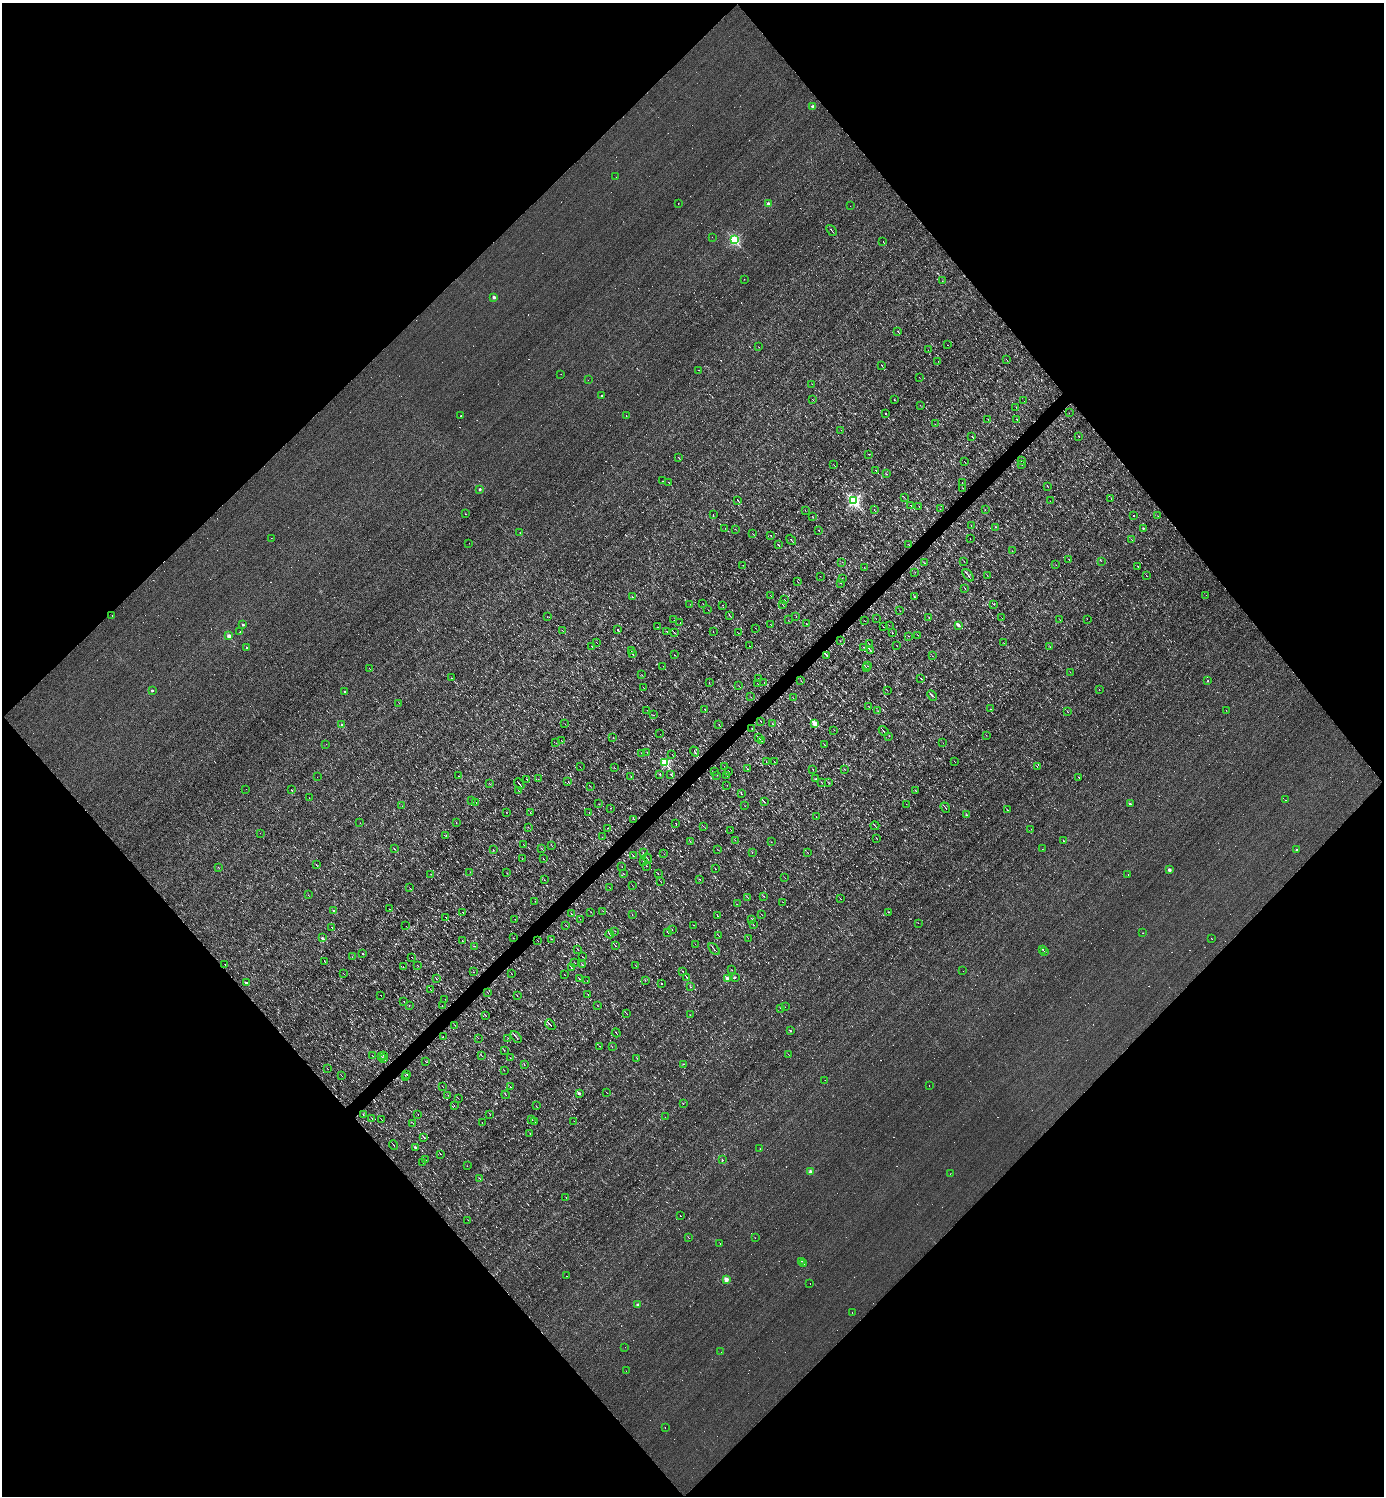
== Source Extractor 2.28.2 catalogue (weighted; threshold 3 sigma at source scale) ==
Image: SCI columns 152-5677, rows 1-5973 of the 5973 x 5973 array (HDU 1 of 3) = the unmasked area's bounding box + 8 px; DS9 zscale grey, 4 x 4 block average (1 PNG px = mean of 4 x 4 image px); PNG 1386 x 1498 px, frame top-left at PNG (2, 3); each listed source drawn as its Kron ellipse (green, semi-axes under 4 px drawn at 4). Shown black and unused: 51% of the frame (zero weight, under 3 of 4 exposures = <1% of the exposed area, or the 3 px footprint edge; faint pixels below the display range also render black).
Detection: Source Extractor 2.28.2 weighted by HDU 2 'WHT'. Background 9.75e-05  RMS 0.041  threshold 0.185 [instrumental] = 3 sigma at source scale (4.5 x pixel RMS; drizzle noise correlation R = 1.50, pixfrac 1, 0.05/0.05 arcsec/px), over >= 5 px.
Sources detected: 1086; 101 too faint to see at this stretch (4 x 4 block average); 145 cosmic-ray / hot-pixel residue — neither listed nor drawn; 10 coinciding with a brighter row at this scale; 2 inside a brighter listed object's ellipse — not listed separately; of the other 828, all 500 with FLUX_AUTO >= 4.69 (the completeness limit of this list) listed and drawn (328 fainter detections not listed), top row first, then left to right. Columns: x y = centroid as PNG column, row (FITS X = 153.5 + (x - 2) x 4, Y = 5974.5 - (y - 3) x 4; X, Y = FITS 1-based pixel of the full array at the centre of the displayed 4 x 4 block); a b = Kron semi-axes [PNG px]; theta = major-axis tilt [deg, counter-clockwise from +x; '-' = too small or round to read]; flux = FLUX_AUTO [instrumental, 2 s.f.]
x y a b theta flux
812 106 2 2 - 240
616 177 2 2 - 7.4
678 203 2 2 - 21
768 204 2 2 - 330
850 206 2 2 - 29
831 230 6 2 -49 22
712 237 2 2 - 6.7
734 240 2 2 - 3100
883 241 2 2 - 9.6
744 279 2 2 - 10
942 281 2 2 - 5.3
494 297 2 2 - 230
898 332 4 2 - 12
948 345 2 2 - 200
758 347 2 2 - 4.8
928 350 2 2 - 6.1
1007 360 4 2 - 13
938 361 2 2 - 5.4
882 366 2 2 - 11
698 370 2 2 - 65
561 374 2 2 - 21
919 377 2 2 - 5.7
588 380 2 2 - 6.2
812 384 2 2 - 14
601 396 2 2 - 63
812 399 3 2 - 9.7
894 399 2 2 - 14
1024 401 2 2 - 5
920 405 2 2 - 5.8
1016 407 2 2 - 8
1069 413 2 2 - 17
886 414 2 2 - 32
461 416 2 2 - 140
626 416 2 2 - 11
988 419 2 2 - 6.9
1016 419 3 2 - 8.9
935 424 2 2 - 6.7
841 430 2 2 - 5.1
972 436 3 2 - 13
1079 436 2 2 - 8.7
869 454 2 2 - 13
678 457 2 2 - 12
1021 460 2 2 - 29
965 462 2 2 - 6.7
834 465 4 2 - 10
1022 465 2 2 - 6.3
876 471 3 2 - 15
887 474 2 2 - 7.8
662 481 2 2 - 5.5
669 482 3 2 - 9.2
962 482 2 2 - 6.3
1048 487 2 2 - 5.9
963 488 2 2 - 7.1
480 489 2 2 - 150
904 497 2 2 - 4.9
1111 499 2 2 - 5.5
738 500 3 2 - 14
853 500 2 2 - 5600
1050 501 2 2 - 7
911 505 3 2 - 13
919 506 2 2 - 7.3
940 509 2 2 - 4.7
805 510 2 2 - 5.4
874 510 2 2 - 8.6
985 510 3 2 - 6.7
465 514 2 2 - 17
713 515 2 2 - 5.2
1134 515 2 2 - 14
812 516 2 2 - 5.2
1158 516 2 2 - 7.6
971 525 2 2 - 5.8
995 527 2 2 - 6.7
725 528 2 2 - 4.8
735 529 2 2 - 5
1143 529 2 2 - 10
819 530 2 2 - 5
520 532 2 2 - 4.8
753 534 2 2 - 7.9
771 535 2 2 - 92
271 538 2 2 - 5.1
970 539 2 2 - 5
791 540 6 2 -50 26
1132 540 2 2 - 4.8
469 543 2 2 - 11
909 544 2 2 - 5.1
778 545 4 2 - 19
1012 551 2 2 - 4.8
1069 560 2 2 - 6.8
964 561 2 2 - 5.2
1101 561 2 2 - 5.4
842 562 2 2 - 6.4
924 563 2 2 - 8.8
743 565 2 2 - 4.7
1056 565 2 2 - 6.4
1138 566 2 2 - 13
864 567 2 2 - 5.3
915 572 2 2 - 6.2
968 575 7 2 -50 53
987 575 2 2 - 7.3
820 576 2 2 - 11
1146 576 2 2 - 9.1
842 578 2 2 - 6.4
798 582 2 2 - 9.4
841 583 2 2 - 8.1
965 588 2 2 - 10
1206 595 2 2 - 7.6
771 596 3 2 - 9.7
632 597 2 2 - 8.8
914 597 2 2 - 12
784 600 3 2 - 13
703 603 2 2 - 4.8
690 604 2 2 - 70
782 604 2 2 - 5.7
994 604 2 2 - 7.9
723 605 2 2 - 5.5
708 609 2 2 - 5.1
900 611 2 2 - 5.8
112 616 2 2 - 8.3
730 616 3 2 - 13
547 617 2 2 - 8.8
796 617 2 2 - 5.3
929 617 2 2 - 7.1
1002 618 2 2 - 5.7
876 619 2 2 - 5.5
1087 619 2 2 - 5.9
674 620 2 2 - 5
788 620 2 2 - 4.7
1060 620 2 2 - 4.9
864 621 2 2 - 5.5
680 623 2 2 - 7.8
806 623 3 2 - 8.8
243 624 2 2 - 130
770 624 2 2 - 7.2
889 625 2 2 - 4.9
959 625 2 2 - 200
657 627 2 2 - 9.1
883 627 2 2 - 7.7
755 628 2 2 - 5.8
562 630 2 2 - 7
618 630 2 2 - 50
240 631 2 2 - 25
667 631 3 2 - 7.1
674 632 3 2 - 10
713 632 2 2 - 7.6
738 633 2 2 - 6.1
893 633 2 2 - 17
918 635 2 2 - 8.1
229 636 2 2 - 600
908 636 2 2 - 6.1
840 641 2 2 - 7.1
597 643 2 2 - 5
1003 643 2 2 - 4.8
869 644 2 2 - 5.1
897 645 2 2 - 8.7
592 646 2 2 - 9.2
749 646 2 2 - 5.8
246 647 2 2 - 87
863 647 2 2 - 9.9
1050 647 2 2 - 5.4
870 650 3 2 - 15
631 651 2 2 - 7.4
632 654 2 2 - 11
674 655 2 2 - 8.3
827 655 2 2 - 47
932 656 3 2 - 7.1
663 666 2 2 - 5.5
867 666 2 2 - 7.4
369 668 3 2 - 7.2
866 668 3 2 - 18
1070 672 2 2 - 6
642 675 2 2 - 6.9
451 678 2 2 - 230
758 678 2 2 - 4.9
921 678 2 2 - 6.3
801 681 2 2 - 5.3
1208 681 2 2 - 39
709 682 2 2 - 5
764 682 2 2 - 8
757 683 2 2 - 4.9
739 686 2 2 - 9.2
643 687 2 2 - 5.1
152 690 2 2 - 78
887 690 2 2 - 5.2
1099 690 2 2 - 6
345 691 2 2 - 68
932 696 5 2 - 37
751 697 3 2 - 6.1
793 698 2 2 - 6.6
399 703 2 2 - 6.1
869 706 2 2 - 6.3
705 709 2 2 - 4.8
990 709 2 2 - 7.5
647 710 2 2 - 5.1
1226 710 2 2 - 4.7
878 711 2 2 - 4.8
1068 712 2 2 - 6.5
654 715 2 2 - 4.8
761 721 2 2 - 7.2
565 724 2 2 - 5.7
719 724 3 2 - 9.2
773 724 2 2 - 7.7
815 724 2 2 - 600
342 725 2 2 - 190
752 729 2 2 - 34
834 730 2 2 - 15
884 731 5 2 - 24
660 734 2 2 - 17
986 735 2 2 - 5.7
889 736 2 2 - 7.6
758 737 2 2 - 7.4
613 738 2 2 - 43
562 741 2 2 - 8
762 741 2 2 - 13
556 743 2 2 - 5.1
943 743 2 2 - 9.1
326 744 2 2 - 5.2
824 745 3 2 - 12
694 751 5 2 - 41
647 752 3 2 - 7.5
642 753 2 2 - 11
672 754 2 2 - 4.8
665 762 2 2 - 2200
766 762 2 2 - 5.7
774 762 2 2 - 6
955 762 2 2 - 5.2
580 767 2 2 - 5.9
614 767 2 2 - 30
724 767 2 2 - 7.3
1037 767 3 2 - 10
747 769 2 2 - 6.9
813 769 2 2 - 5.9
844 769 2 2 - 6.4
728 771 2 2 - 6.9
715 772 2 2 - 5.1
660 774 3 2 - 11
671 774 4 2 - 21
717 775 2 2 - 5
459 776 2 2 - 5.4
631 776 2 2 - 5.4
727 776 2 2 - 9.9
317 777 2 2 - 6.6
1079 777 2 2 - 13
527 779 2 2 - 14
538 779 2 2 - 7.3
816 779 2 2 - 11
568 782 2 2 - 4.8
828 782 3 2 - 11
822 783 2 2 - 9.4
489 784 2 2 - 5.8
519 784 6 2 -49 50
727 785 2 2 - 4.7
590 786 2 2 - 8.1
246 789 2 2 - 6.8
291 790 2 2 - 68
518 790 2 2 - 9.1
916 790 2 2 - 6.7
741 794 2 2 - 13
309 798 2 2 - 12
1285 800 2 2 - 7.1
472 801 2 2 - 5.9
476 802 2 2 - 7.8
764 802 4 2 - 25
598 804 2 2 - 6
906 804 2 2 - 5.1
1130 804 2 2 - 73
402 806 2 2 - 5
745 806 2 2 - 5.2
610 808 2 2 - 5.4
945 808 5 2 - 20
1007 810 3 2 - 8.9
506 812 2 2 - 7.4
589 812 2 2 - 23
530 813 2 2 - 6.5
967 815 2 2 - 18
816 817 2 2 - 6.3
634 819 2 2 - 4.9
360 823 2 2 - 4.7
456 823 2 2 - 19
676 824 2 2 - 33
703 826 2 2 - 8.1
875 826 4 2 - 22
528 827 2 2 - 6.5
608 828 2 2 - 5.3
1031 829 2 2 - 7.2
731 830 2 2 - 6.6
260 833 2 2 - 9.5
446 835 2 2 - 4.7
602 837 2 2 - 8.2
877 839 2 2 - 5.9
735 840 2 2 - 7
1064 841 2 2 - 7.1
690 842 2 2 - 5.6
771 842 2 2 - 4.7
523 845 2 2 - 7.3
552 846 2 2 - 5.6
542 848 2 2 - 8
394 849 2 2 - 6.9
717 849 2 2 - 5
1042 849 2 2 - 23
493 850 2 2 - 5.5
1296 850 2 2 - 40
643 853 2 2 - 5.5
752 853 2 2 - 14
808 853 2 2 - 6.5
664 854 2 2 - 4.8
633 856 2 2 - 7.9
647 858 5 2 - 24
522 859 2 2 - 5.4
543 859 3 2 - 11
644 862 2 2 - 6.1
316 865 4 2 - 14
646 866 2 2 - 5.8
218 867 2 2 - 5.1
622 867 2 2 - 5.2
715 869 3 2 - 8.1
1170 870 2 2 - 220
470 872 2 2 - 5.7
507 873 2 2 - 6.1
431 874 2 2 - 13
624 874 2 2 - 6.9
658 874 3 2 - 7.2
1128 874 2 2 - 6.6
785 878 2 2 - 5.1
700 879 2 2 - 5.8
544 880 2 2 - 5.2
661 881 2 2 - 5.9
632 885 2 2 - 6.2
609 887 2 2 - 5.9
410 888 2 2 - 9.5
308 895 2 2 - 5
763 896 3 2 - 10
748 898 4 2 - 16
841 899 2 2 - 8.9
535 901 2 2 - 4.9
783 902 2 2 - 13
737 904 2 2 - 46
390 909 2 2 - 5.8
334 910 2 2 - 98
603 911 2 2 - 5.4
463 912 2 2 - 7.5
591 912 2 2 - 6.2
888 912 2 2 - 27
571 914 2 2 - 7.7
632 915 2 2 - 4.8
717 915 3 2 - 11
762 915 2 2 - 11
445 917 4 2 - 26
515 919 2 2 - 4.8
580 919 2 2 - 5.1
752 919 2 2 - 9.6
918 923 2 2 - 19
566 925 2 2 - 7
694 925 2 2 - 5.2
754 925 2 2 - 11
406 926 2 2 - 17
332 928 2 2 - 11
672 930 2 2 - 5.3
615 931 2 2 - 5.7
667 932 3 2 - 11
1143 933 2 2 - 13
610 934 4 2 - 19
719 936 2 2 - 6.9
322 938 2 2 - 160
513 938 2 2 - 4.7
748 938 2 2 - 6.2
1211 938 2 2 - 12
552 939 2 2 - 6.6
462 941 2 2 - 5.9
538 941 2 2 - 5.7
695 944 2 2 - 4.7
615 945 3 2 - 18
475 946 2 2 - 4.9
714 949 7 2 -50 40
1042 949 2 2 - 790
578 950 3 2 - 9.9
1045 951 2 2 - 200
362 953 2 2 - 34
352 957 2 2 - 5.2
412 957 2 2 - 5.3
582 957 2 2 - 6.4
324 961 3 2 - 8.7
575 963 2 2 - 6
225 964 2 2 - 7.2
417 965 2 2 - 7.3
583 965 2 2 - 6.7
636 965 2 2 - 5.2
403 967 2 2 - 5.1
571 967 3 2 - 14
732 970 3 2 - 7.9
683 971 2 2 - 7
963 971 2 2 - 8.1
474 972 2 2 - 4.9
511 973 2 2 - 11
343 974 2 2 - 5.1
564 975 2 2 - 6.8
687 977 4 2 - 18
735 977 2 2 - 57
436 979 2 2 - 7
579 979 3 2 - 16
728 979 2 2 - 460
645 980 2 2 - 7.3
587 981 2 2 - 4.9
246 982 2 2 - 110
661 984 2 2 - 120
690 987 2 2 - 7.8
431 990 2 2 - 9.6
488 992 2 2 - 5.5
588 994 2 2 - 6.9
381 996 2 2 - 5.3
517 996 2 2 - 10
445 999 2 2 - 5.4
404 1002 2 2 - 8.2
442 1005 2 2 - 5.4
409 1006 2 2 - 4.7
598 1006 2 2 - 5
785 1007 2 2 - 4.9
780 1008 2 2 - 5.2
626 1013 2 2 - 8.1
690 1015 2 2 - 5.9
486 1016 2 2 - 7.4
455 1025 2 2 - 7.2
550 1025 6 2 -49 34
790 1031 2 2 - 31
616 1033 4 2 - 13
443 1036 2 2 - 5
516 1037 7 2 -49 32
478 1038 2 2 - 9.7
508 1038 2 2 - 5.8
599 1046 2 2 - 7.3
612 1047 2 2 - 5.3
504 1050 3 2 - 13
788 1054 2 2 - 8.7
373 1056 2 2 - 6.5
381 1056 3 2 - 7.1
384 1056 2 2 - 10
482 1056 4 2 - 11
510 1058 2 2 - 7
637 1058 3 2 - 8.6
384 1059 2 2 - 8.9
426 1062 2 2 - 4.7
524 1064 3 2 - 11
683 1064 2 2 - 5.3
327 1068 2 2 - 6.7
504 1070 2 2 - 8.9
407 1074 2 2 - 12
342 1076 2 2 - 20
406 1077 2 2 - 5.2
825 1080 2 2 - 6
929 1085 2 2 - 14
443 1086 2 2 - 6.7
510 1087 2 2 - 5.7
607 1093 2 2 - 11
579 1094 2 2 - 200
448 1095 2 2 - 4.7
506 1095 4 2 - 21
458 1098 2 2 - 4.8
683 1104 2 2 - 5.6
454 1105 2 2 - 8.3
536 1106 2 2 - 5.6
418 1114 2 2 - 5
490 1114 2 2 - 10
363 1115 2 2 - 11
665 1117 2 2 - 25
372 1118 3 2 - 8.1
381 1119 3 2 - 8.4
532 1120 2 2 - 5.6
534 1121 2 2 - 9.4
574 1121 2 2 - 14
482 1122 2 2 - 5.2
413 1123 2 2 - 7.2
530 1134 2 2 - 6.1
424 1137 4 2 - 22
394 1145 5 2 - 19
415 1148 2 2 - 86
760 1149 2 2 - 12
441 1154 2 2 - 13
426 1160 2 2 - 8.6
722 1160 2 2 - 1300
422 1162 2 2 - 7.1
467 1166 2 2 - 4.8
811 1172 2 2 - 370
950 1174 2 2 - 7.9
480 1179 3 2 - 13
566 1197 2 2 - 4.9
681 1216 2 2 - 8.9
468 1220 2 2 - 5.8
689 1238 2 2 - 6.4
755 1238 2 2 - 73
720 1243 2 2 - 5
801 1261 2 2 - 15
803 1264 2 2 - 47
567 1276 2 2 - 7.6
726 1279 2 2 - 610
810 1283 2 2 - 7.4
637 1304 2 2 - 130
852 1313 2 2 - 100
625 1347 2 2 - 11
721 1352 2 2 - 5.9
626 1371 2 2 - 32
665 1428 2 2 - 150
Diffuse or blended objects may show on this block-average render without a row.